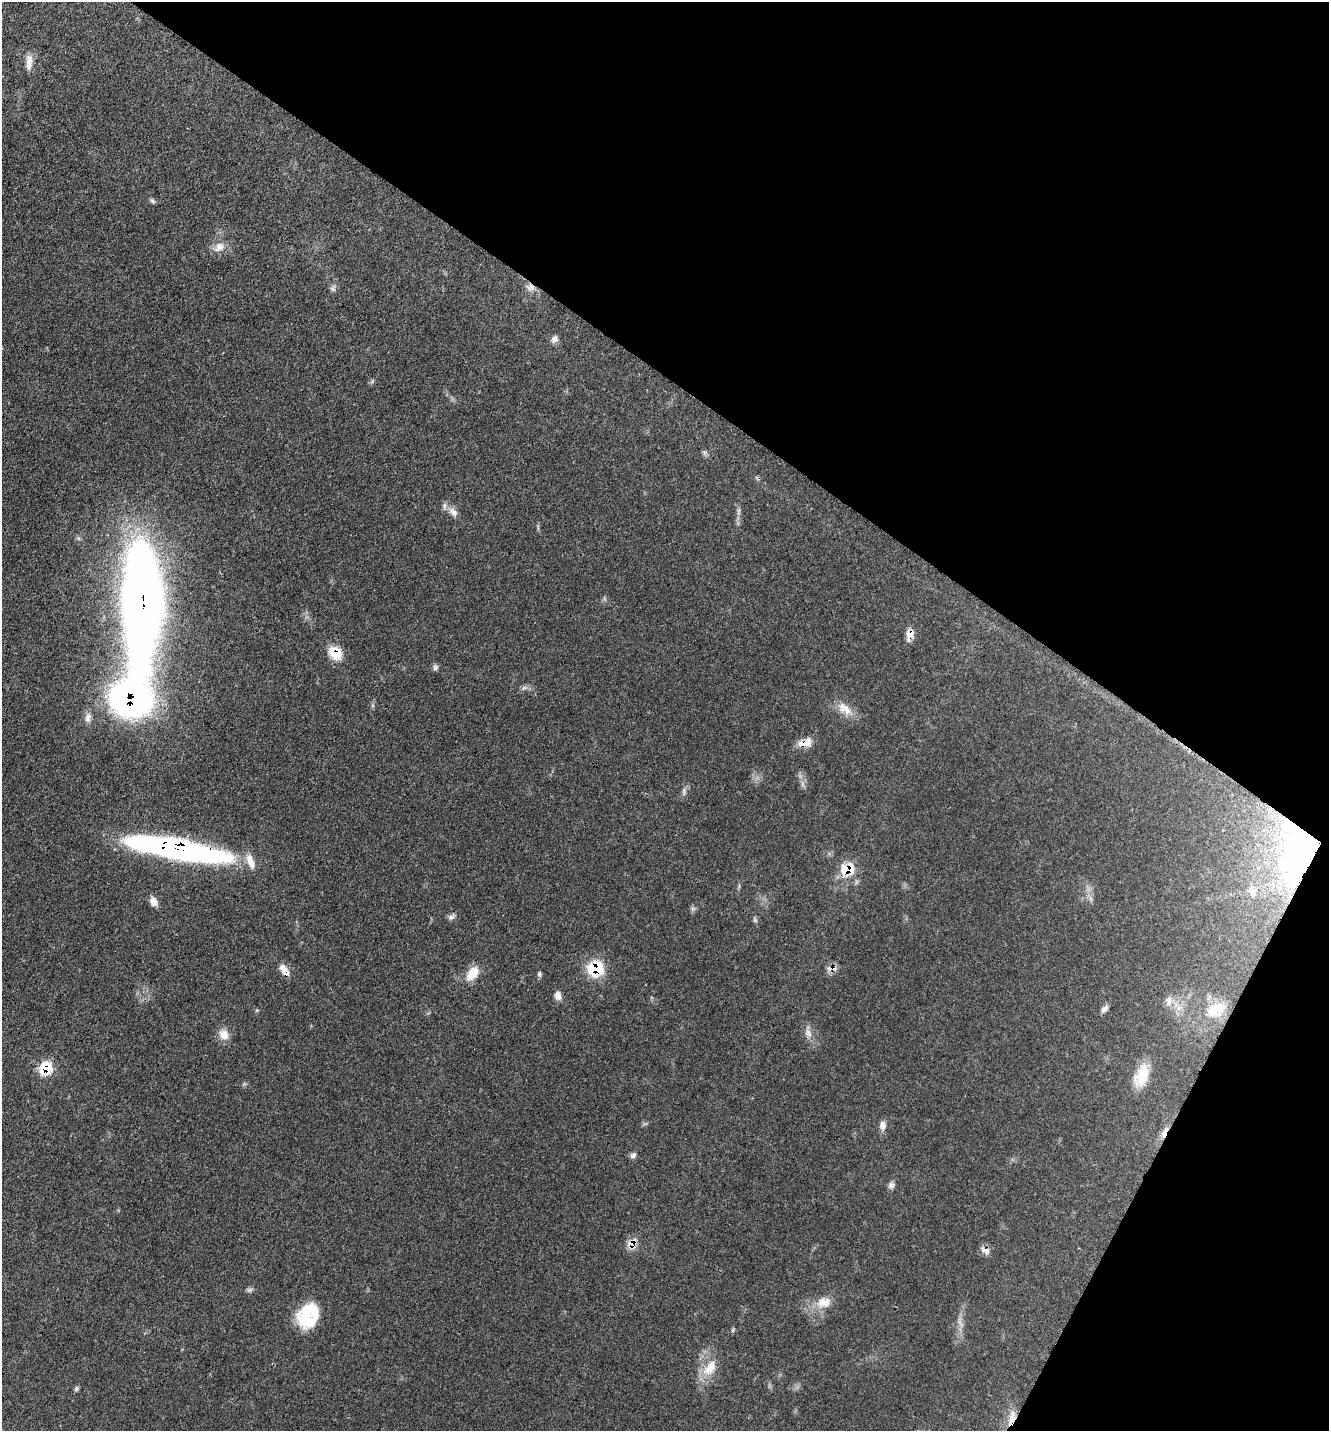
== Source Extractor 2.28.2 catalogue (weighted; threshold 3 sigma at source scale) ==
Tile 8 of 4 x 4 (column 4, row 2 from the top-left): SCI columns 4216-5542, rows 2956-4384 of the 5919 x 5911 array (HDU 1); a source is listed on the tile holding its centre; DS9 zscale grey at full resolution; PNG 1331 x 1433 px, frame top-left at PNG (2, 2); no overlay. Shown black and unused: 32% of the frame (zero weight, under 3 of 4 exposures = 9% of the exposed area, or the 3 px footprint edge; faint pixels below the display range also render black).
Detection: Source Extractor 2.28.2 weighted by HDU 2 'WHT'; one run over the whole footprint, this tile lists its part. Background 0.0616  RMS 0.0036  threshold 0.0161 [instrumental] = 3 sigma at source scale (4.5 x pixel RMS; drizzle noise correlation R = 1.50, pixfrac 1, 0.05/0.05 arcsec/px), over >= 5 px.
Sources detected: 56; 2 inside a brighter object's white glare — not listed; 1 inside a brighter listed object's ellipse — not listed separately; the other 53 listed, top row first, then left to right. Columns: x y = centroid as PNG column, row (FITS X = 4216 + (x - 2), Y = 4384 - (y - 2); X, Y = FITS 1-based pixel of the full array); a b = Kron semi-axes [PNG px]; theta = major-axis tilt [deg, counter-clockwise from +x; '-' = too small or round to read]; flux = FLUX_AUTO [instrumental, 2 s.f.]
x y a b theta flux
29 62 21 8 -90 2.9
152 201 8 5 -41 0.72
219 247 17 12 37 3.6
531 288 11 8 38 2.1
333 289 8 4 -44 0.84
555 339 10 8 64 1.4
705 452 7 4 18 0.63
738 511 9 4 90 0.94
453 512 16 9 -44 2.7
142 603 89 26 90 520
910 634 14 8 81 3.3
335 653 15 11 -46 8.1
435 667 8 7 - 0.91
524 688 8 4 37 0.81
845 709 24 12 -38 5.2
88 718 12 8 80 1.9
805 743 17 9 10 4.5
802 784 7 4 -70 0.85
684 791 10 5 -90 1
177 849 96 16 -10 140
1302 851 66 41 73 74
847 869 11 10 - 12
153 901 12 9 -67 2.3
693 909 7 5 61 0.8
452 916 11 6 43 1.1
755 920 7 4 -54 0.6
832 968 10 7 11 3
595 969 17 16 - 14
284 971 16 8 -58 3.3
472 973 20 11 50 6.1
539 974 8 5 -90 0.72
558 995 11 8 -80 1.9
1169 1001 14 8 85 2.3
1179 1008 7 4 18 1
1104 1009 10 6 41 1.3
1216 1009 28 18 27 9.8
808 1033 13 9 -60 2.4
224 1034 15 12 -53 3.4
46 1068 8 8 - 17
1141 1075 28 15 70 8.9
883 1125 12 8 85 2.1
1164 1132 18 6 64 2.5
633 1155 9 6 40 1.1
891 1185 9 8 - 1.3
632 1244 9 8 - 4.9
985 1250 14 8 -26 2
250 1290 8 6 22 0.85
824 1302 20 13 9 5.7
307 1317 27 21 -80 15
733 1330 6 4 72 0.46
710 1368 25 13 56 7.4
76 1389 7 5 46 0.67
1012 1421 17 9 71 4.8
Overlapping masked pixels (flux is a lower limit): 16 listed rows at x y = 531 288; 142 603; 910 634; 335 653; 805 743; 177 849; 1302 851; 847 869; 832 968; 595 969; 284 971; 46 1068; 1164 1132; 632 1244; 985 1250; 1012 1421